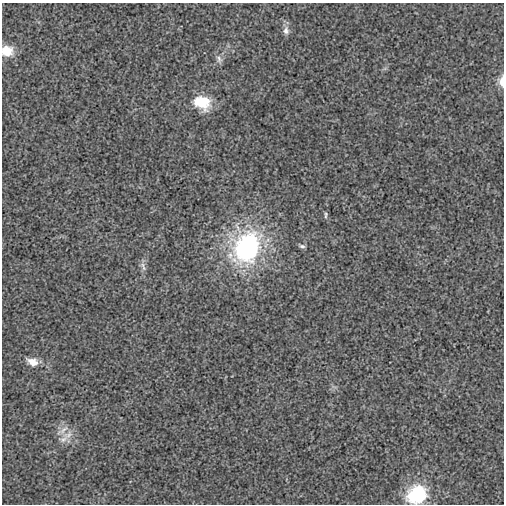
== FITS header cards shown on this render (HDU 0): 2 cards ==
NAXIS1  =                  502
NAXIS2  =                  502

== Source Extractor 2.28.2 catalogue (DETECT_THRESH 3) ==
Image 502 x 502 px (HDU 0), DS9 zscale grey, 1 PNG px = 1 image px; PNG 506 x 506 px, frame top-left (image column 1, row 502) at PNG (2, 3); no overlay
Background -1.09e-04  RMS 0.0027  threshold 0.00813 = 3 sigma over >= 5 px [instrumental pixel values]
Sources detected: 13; all 13 listed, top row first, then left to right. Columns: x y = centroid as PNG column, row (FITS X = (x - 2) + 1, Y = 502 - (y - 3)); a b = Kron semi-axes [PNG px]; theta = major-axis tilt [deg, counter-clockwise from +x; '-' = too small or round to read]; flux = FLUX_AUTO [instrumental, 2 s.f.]
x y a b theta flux
286 30 11 8 86 0.95
7 51 12 11 - 3.1
219 59 12 7 -66 0.8
502 81 15 7 -89 1.4
202 102 21 15 -20 5.4
326 215 9 4 86 0.33
302 246 8 5 -18 0.43
247 247 22 17 66 45
143 266 15 6 -66 0.77
32 362 14 9 -21 1.7
63 430 18 6 40 1.2
68 435 17 10 25 2
417 494 22 18 24 11
At the frame edge (FLAGS 8, measured only in part): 3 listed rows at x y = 7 51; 502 81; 417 494